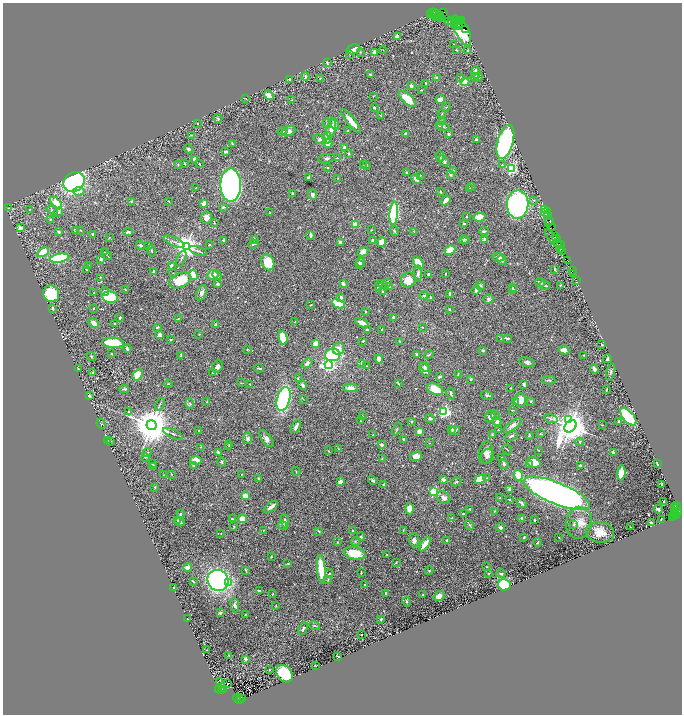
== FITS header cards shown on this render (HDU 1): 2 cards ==
NAXIS1  =                 1359
NAXIS2  =                 1424

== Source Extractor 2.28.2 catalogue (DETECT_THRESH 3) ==
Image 1359 x 1424 px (HDU 1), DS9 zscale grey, zoomed out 1/2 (1 PNG px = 2 x 2 image px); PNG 684 x 716 px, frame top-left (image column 2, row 1423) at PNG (3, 3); each listed source drawn as its Kron ellipse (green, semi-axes under 4 px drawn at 4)
Background 0.489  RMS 0.015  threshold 0.0454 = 3 sigma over >= 5 px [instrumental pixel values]
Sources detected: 614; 39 cannot appear on this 1/2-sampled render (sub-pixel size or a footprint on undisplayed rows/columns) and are neither listed nor drawn; of the other 575, the 500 brightest by FLUX_AUTO listed and drawn (75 fainter detections omitted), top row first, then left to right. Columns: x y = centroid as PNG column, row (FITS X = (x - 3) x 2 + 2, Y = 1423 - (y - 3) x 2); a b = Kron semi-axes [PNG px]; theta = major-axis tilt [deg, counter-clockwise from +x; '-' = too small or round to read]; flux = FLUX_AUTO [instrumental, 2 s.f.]
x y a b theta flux
434 12 2 1 - 19
443 12 2 1 - 130
432 13 3 2 - 70
431 15 2 1 - 18
440 15 3 2 - 590
436 16 5 1 - 330
438 16 6 3 -40 110
439 17 5 1 - 360
452 21 4 2 - 150
462 21 2 1 - 110
449 22 3 2 - 72
457 22 3 1 - 44
459 22 2 1 - 330
459 23 2 1 - 560
454 24 2 1 - 450
458 25 2 1 - 560
466 30 3 1 - 110
462 31 17 6 -64 440
397 37 4 3 - 9.8
453 44 2 1 - 1.6
353 49 7 5 14 49
383 50 4 1 - 1.4
456 50 3 2 - 2.1
468 51 2 2 - 3.2
360 52 3 2 - 1.7
374 53 4 3 - 21
350 54 3 2 - 2.8
327 63 3 2 - 3.9
476 72 6 3 -88 19
370 74 3 2 - 4.2
305 77 4 2 - 4
475 77 4 3 - 3.9
479 77 4 3 - 4.2
320 78 2 2 - 2.9
436 78 4 3 - 3.1
461 78 3 2 - 2.8
290 80 4 2 - 6.4
465 82 4 4 - 29
426 83 4 2 - 3.9
411 86 3 3 - 6.5
421 90 3 2 - 2.5
269 95 5 4 - 21
373 96 3 2 - 1.6
246 98 3 2 - 1.4
407 99 11 4 -42 57
440 99 4 3 - 25
292 100 2 2 - 1.5
446 107 4 2 - 2.1
374 108 4 2 - 3.8
442 114 3 2 - 2.6
380 115 4 2 - 1.9
218 118 4 3 - 4.4
351 121 14 3 -51 36
442 121 2 2 - 6.5
334 123 6 3 -67 9.3
197 124 2 2 - 6.6
327 124 4 3 - 5
439 126 4 2 - 2
443 127 6 3 -17 4.4
331 128 9 4 78 26
348 130 3 2 - 2.1
283 131 5 3 - 3.6
288 131 7 4 22 14
405 134 2 2 - 4.1
449 134 3 3 - 4.5
192 135 2 2 - 1.4
327 138 6 4 75 27
320 139 7 3 -20 8.3
476 139 3 2 - 4.6
505 142 18 8 74 790
328 143 5 4 - 33
232 144 3 2 - 2.9
344 148 3 2 - 13
188 149 4 4 - 6.2
226 151 4 2 - 4.9
348 153 2 2 - 3.7
440 156 5 4 - 5.4
327 158 8 3 10 5.7
337 158 2 2 - 2
195 159 4 3 - 10
444 161 6 3 -55 10
184 163 4 2 - 2.5
178 164 3 2 - 2.5
199 164 4 2 - 2.2
363 165 3 2 - 1.6
367 165 3 3 - 2.9
502 165 3 3 - 2.8
328 168 3 2 - 1.7
511 168 3 3 - 670
453 170 3 3 - 3.7
406 173 3 2 - 4.8
420 175 3 2 - 1.5
451 175 3 3 - 6
309 178 4 3 - 7.8
338 178 3 3 - 1.5
416 179 5 2 - 23
74 182 11 9 36 540
231 185 17 10 90 810
471 186 4 3 - 3
196 188 2 2 - 2.1
470 188 3 3 - 2
79 191 6 4 6 15
440 192 3 3 - 3.9
293 193 3 2 - 5.1
312 195 5 4 - 8.1
446 200 6 3 51 21
534 200 4 3 - 3.1
132 202 3 3 - 5.4
169 202 2 2 - 2
56 203 7 4 -47 82
204 203 4 3 - 14
518 204 14 11 89 640
223 207 4 3 - 4.7
9 208 4 2 - 1.4
30 209 3 3 - 1.9
545 209 3 2 - 57
52 210 6 4 -16 5.3
58 212 5 3 - 5.6
546 212 5 3 - 110
269 213 2 2 - 1.9
394 213 11 4 86 350
547 214 3 2 - 130
206 217 6 5 - 16
467 217 2 2 - 3.3
479 217 6 4 12 36
548 217 3 2 - 33
50 219 4 3 - 2.7
550 221 4 1 - 100
214 223 3 2 - 1.5
549 223 2 2 - 28
464 224 3 2 - 3
355 225 3 3 - 46
20 228 4 3 - 15
553 228 2 1 - 57
81 230 2 2 - 1.5
371 230 2 2 - 1.8
75 231 3 2 - 6.7
395 231 5 3 - 3.9
414 231 3 2 - 1.6
484 231 5 3 - 5.4
58 232 3 2 - 7.4
128 232 5 3 - 8.8
93 234 4 2 - 5
310 235 4 2 - 12
556 237 3 1 - 180
109 238 3 2 - 1.7
557 238 2 2 - 110
466 239 3 2 - 2
485 239 2 2 - 31
553 239 12 3 -50 38
224 240 3 2 - 3.4
254 240 3 2 - 1.5
372 240 4 3 - 5.9
464 240 4 4 - 4.4
174 242 11 3 -24 8
382 242 5 4 - 32
558 242 3 1 - 61
340 243 4 3 - 9.7
253 244 5 2 - 4.2
140 245 5 2 - 5.7
209 245 3 2 - 3
561 245 4 1 - 190
148 246 4 3 - 2.1
186 246 4 4 - 2800
561 249 3 1 - 110
450 250 5 4 - 50
151 251 6 3 -70 4.2
198 251 9 2 -21 4.2
43 252 6 3 29 89
105 252 2 2 - 1.5
363 252 6 3 31 18
562 252 3 1 - 140
107 255 6 2 -56 2.4
498 257 6 3 -14 16
60 258 10 4 9 270
181 258 8 2 68 4.3
101 259 4 3 - 9.3
502 260 5 3 - 7.6
567 261 3 1 - 70
268 262 8 6 -67 70
361 262 4 4 - 22
418 263 7 4 -55 67
89 265 3 2 - 1.4
360 265 3 2 - 5.5
171 266 2 2 - 5.9
86 269 3 2 - 2.4
555 269 4 2 - 3.6
153 271 3 2 - 6
572 271 2 1 - 66
173 273 2 2 - 1.6
573 273 3 1 - 110
418 274 8 3 87 9.1
429 274 3 2 - 9.9
445 274 3 2 - 1.5
193 275 5 3 - 50
213 275 6 5 - 29
217 275 5 3 - 4.2
100 277 3 2 - 2.1
180 280 11 7 26 89
408 280 8 7 - 35
576 280 2 1 - 75
387 282 3 2 - 2.5
540 282 5 2 - 16
343 283 3 2 - 14
218 284 3 3 - 5.1
380 284 2 2 - 3.1
544 285 6 2 -11 8.8
561 285 4 3 - 2.8
389 286 4 3 - 4.1
480 286 5 4 - 6.2
379 287 4 2 - 2.3
513 288 3 3 - 1.9
513 289 4 3 - 3
125 290 3 2 - 1.8
476 290 5 4 - 11
383 291 3 3 - 3.7
105 292 4 3 - 5.3
93 293 2 2 - 1.9
202 293 8 5 67 10
51 294 8 7 - 180
450 294 3 2 - 8.5
424 295 4 3 - 4.5
110 297 8 5 -11 160
341 297 3 3 - 8.1
430 297 4 2 - 4
489 299 5 4 - 5.5
338 304 7 3 -26 110
311 305 4 2 - 1.7
53 308 3 3 - 4.3
93 308 3 2 - 2.1
449 309 2 2 - 2.7
366 311 3 2 - 2.6
393 317 3 2 - 3.6
120 318 3 2 - 4.5
178 318 4 3 - 2.7
295 322 2 2 - 1.4
94 323 6 3 -37 24
362 323 7 3 -27 27
114 324 2 2 - 1.6
216 324 3 2 - 7.2
157 327 3 2 - 4.4
422 327 2 2 - 1.5
382 329 2 2 - 5.1
367 330 4 2 - 7.7
199 334 2 2 - 1.6
159 335 3 3 - 18
283 338 7 4 -75 66
507 338 4 2 - 5.4
501 339 3 2 - 1.6
171 340 3 2 - 4.1
363 341 2 2 - 3.5
400 341 4 2 - 2
113 343 11 5 -3 110
315 344 4 3 - 32
602 345 3 2 - 2.4
127 349 4 2 - 9.3
247 349 2 2 - 2.4
338 349 6 5 - 32
564 350 5 3 - 27
483 351 3 2 - 4.5
112 354 2 2 - 3.5
416 354 4 3 - 3.3
429 354 5 2 - 3.3
332 355 7 6 - 110
584 355 2 2 - 2.5
91 356 5 2 - 2.3
181 356 4 2 - 6.3
379 359 4 3 - 26
607 359 4 2 - 4.6
527 362 8 5 -10 9.1
307 363 6 3 42 10
361 363 3 3 - 4.5
329 365 4 4 - 720
217 366 6 5 - 8.4
366 366 3 2 - 1.8
425 367 5 4 - 9
259 368 5 2 - 5.1
78 369 3 1 - 1.6
594 369 4 2 - 14
425 370 7 4 -61 16
92 372 2 2 - 3.8
611 372 8 4 75 7.6
212 373 2 2 - 3.1
458 374 4 2 - 2.5
137 375 6 4 57 71
439 377 3 2 - 7.8
298 378 3 2 - 1.7
471 379 4 3 - 2.7
549 380 6 3 -1 3.5
241 383 3 2 - 1.7
398 383 3 2 - 2.9
168 384 4 2 - 1.9
250 384 4 3 - 2
524 384 4 3 - 6.2
302 385 5 3 - 7.6
350 388 7 4 0 19
511 388 2 2 - 2.1
124 389 5 2 - 6
435 389 8 5 -20 68
606 390 4 2 - 2.9
451 393 6 2 -79 4.3
487 395 6 3 -15 5.1
89 396 4 3 - 4.9
284 399 12 6 74 390
303 399 4 2 - 1.7
520 400 6 6 - 31
207 401 3 2 - 1.5
515 401 3 2 - 2.2
531 401 2 2 - 3
160 404 7 3 63 3.8
190 404 5 3 - 4.9
512 410 2 2 - 1.7
444 411 3 3 - 620
128 412 3 2 - 2.6
362 416 2 2 - 1.5
490 416 6 5 - 9.3
495 416 4 3 - 2.4
628 417 11 5 -48 460
430 418 5 3 - 6.9
551 419 7 2 -15 4.6
569 419 4 3 - 130
360 421 2 2 - 1.6
619 421 2 2 - 6
411 422 4 2 - 2.1
497 422 4 3 - 10
101 424 5 3 - 3.5
152 425 5 5 - 11000
513 425 10 4 34 15
602 425 2 2 - 1.6
570 426 7 5 46 7800
296 427 7 3 62 13
397 429 7 3 64 3
452 429 4 3 - 6.8
455 430 5 3 - 3.8
498 430 3 2 - 2
198 431 2 2 - 2.3
419 431 4 3 - 14
173 434 10 2 -24 5.1
540 434 3 2 - 2.1
373 435 3 2 - 1.8
492 435 3 2 - 5.2
529 435 3 2 - 2.2
511 436 7 3 22 4.7
248 438 6 4 82 6.3
266 439 10 5 -53 12
404 439 3 3 - 3.6
108 440 2 1 - 1.5
110 441 3 3 - 1.8
580 442 4 3 - 3.8
429 443 2 2 - 1.5
229 444 3 2 - 2
382 445 2 2 - 19
201 447 3 2 - 1.9
229 447 3 2 - 2.5
339 449 2 2 - 1.7
507 449 5 2 - 2.5
538 450 2 1 - 1.5
328 451 4 2 - 2.1
613 452 2 2 - 7.5
147 453 5 2 - 2.6
218 453 4 2 - 6.5
486 453 11 7 79 16
416 456 6 4 20 25
487 456 7 6 - 14
145 457 4 3 - 2.5
382 458 3 2 - 2.1
501 458 2 2 - 2
196 460 6 4 -7 23
222 462 5 3 - 4.1
534 462 7 5 -15 39
152 464 4 2 - 2.3
504 464 5 4 - 4.7
657 464 4 2 - 5.4
193 465 3 3 - 2.9
529 465 3 3 - 3.4
154 466 3 2 - 3.4
581 466 3 2 - 9.8
296 471 4 3 - 2.8
621 473 7 3 85 61
171 474 4 2 - 2.1
242 474 3 2 - 1.5
163 475 2 2 - 1.5
518 475 5 4 - 48
487 478 3 2 - 2.2
259 479 3 3 - 3
480 479 5 4 - 63
373 480 5 3 - 4.5
443 480 3 3 - 12
340 482 4 3 - 14
456 482 5 3 - 3.5
383 484 3 1 - 2.8
662 484 2 2 - 9.3
155 487 2 2 - 5.8
509 489 2 2 - 19
434 492 3 3 - 270
556 493 35 10 -22 2300
245 496 3 3 - 22
444 498 7 5 -44 13
500 498 4 2 - 1.7
509 499 2 2 - 1.9
664 502 3 2 - 5.1
522 503 5 2 - 6.4
677 506 2 1 - 69
271 507 8 3 38 15
675 508 3 1 - 11
677 508 2 2 - 21
409 509 5 4 - 28
470 509 2 2 - 3.5
658 509 4 2 - 7.8
494 511 2 2 - 1.8
675 512 2 1 - 63
677 512 5 3 - 480
180 514 2 2 - 5.5
463 514 3 2 - 5.5
676 515 2 1 - 120
674 516 3 2 - 98
672 517 2 1 - 31
452 518 3 2 - 2.1
521 518 3 3 - 4.5
232 519 3 3 - 2.8
243 519 4 4 - 41
661 519 2 2 - 2.8
178 520 4 3 - 3.7
534 520 2 2 - 3.2
285 521 7 3 -83 9.5
180 522 5 3 - 5
579 523 16 12 82 31
651 523 3 2 - 5.4
574 524 4 3 - 5.7
283 525 5 2 - 9.2
469 525 5 3 - 4.6
234 527 4 3 - 2.1
500 527 4 3 - 5.2
631 527 2 2 - 2.6
263 530 2 2 - 1.9
352 530 2 2 - 2.8
403 530 2 2 - 1.6
318 531 3 2 - 2.5
600 532 14 10 -12 39
221 534 2 2 - 1.4
361 537 4 2 - 3.2
524 537 2 2 - 3.6
559 537 2 2 - 2
414 540 7 5 -87 14
446 540 3 2 - 4.7
356 541 4 3 - 3
337 542 2 2 - 1.6
538 542 4 2 - 1.9
425 544 8 3 54 42
355 553 11 6 -10 73
387 555 2 2 - 2.3
271 557 2 2 - 3.1
396 562 3 3 - 2.8
288 563 4 3 - 2.5
188 567 4 3 - 19
487 567 3 2 - 2.3
321 569 14 3 -85 120
246 570 3 2 - 3.8
429 571 4 3 - 2.9
361 573 2 2 - 2.6
489 573 2 2 - 2
329 574 4 2 - 2.5
501 574 4 2 - 4.7
218 580 11 10 - 920
328 580 4 2 - 2.4
193 581 3 2 - 3.1
229 583 3 3 - 29
364 585 2 1 - 2
504 585 6 6 - 160
173 588 2 1 - 1.9
259 591 4 2 - 3.7
273 593 3 2 - 1.7
386 593 3 2 - 5.7
422 595 3 2 - 2.1
439 596 6 4 37 14
406 601 5 3 - 3.2
235 605 7 4 -82 9
276 606 3 2 - 1.7
220 613 3 2 - 6.7
246 615 2 1 - 1.6
187 619 2 1 - 1.7
381 619 3 2 - 3.2
315 626 5 2 - 2.7
303 629 7 3 64 7.2
361 634 2 1 - 2
207 650 2 1 - 1.5
229 655 3 2 - 1.9
338 656 4 1 - 2.2
245 659 2 2 - 18
315 665 2 1 - 1.5
269 669 2 2 - 1.5
284 674 10 7 -48 190
220 681 3 3 - 2
227 683 2 1 - 1.6
219 690 4 2 - 800
224 690 2 1 - 110
221 691 2 2 - 460
237 698 4 2 - 420
242 698 3 2 - 72
239 699 2 2 - 450
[75 fainter detections neither listed nor drawn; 39 sub-pixel or undisplayed-footprint detections neither listed nor drawn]